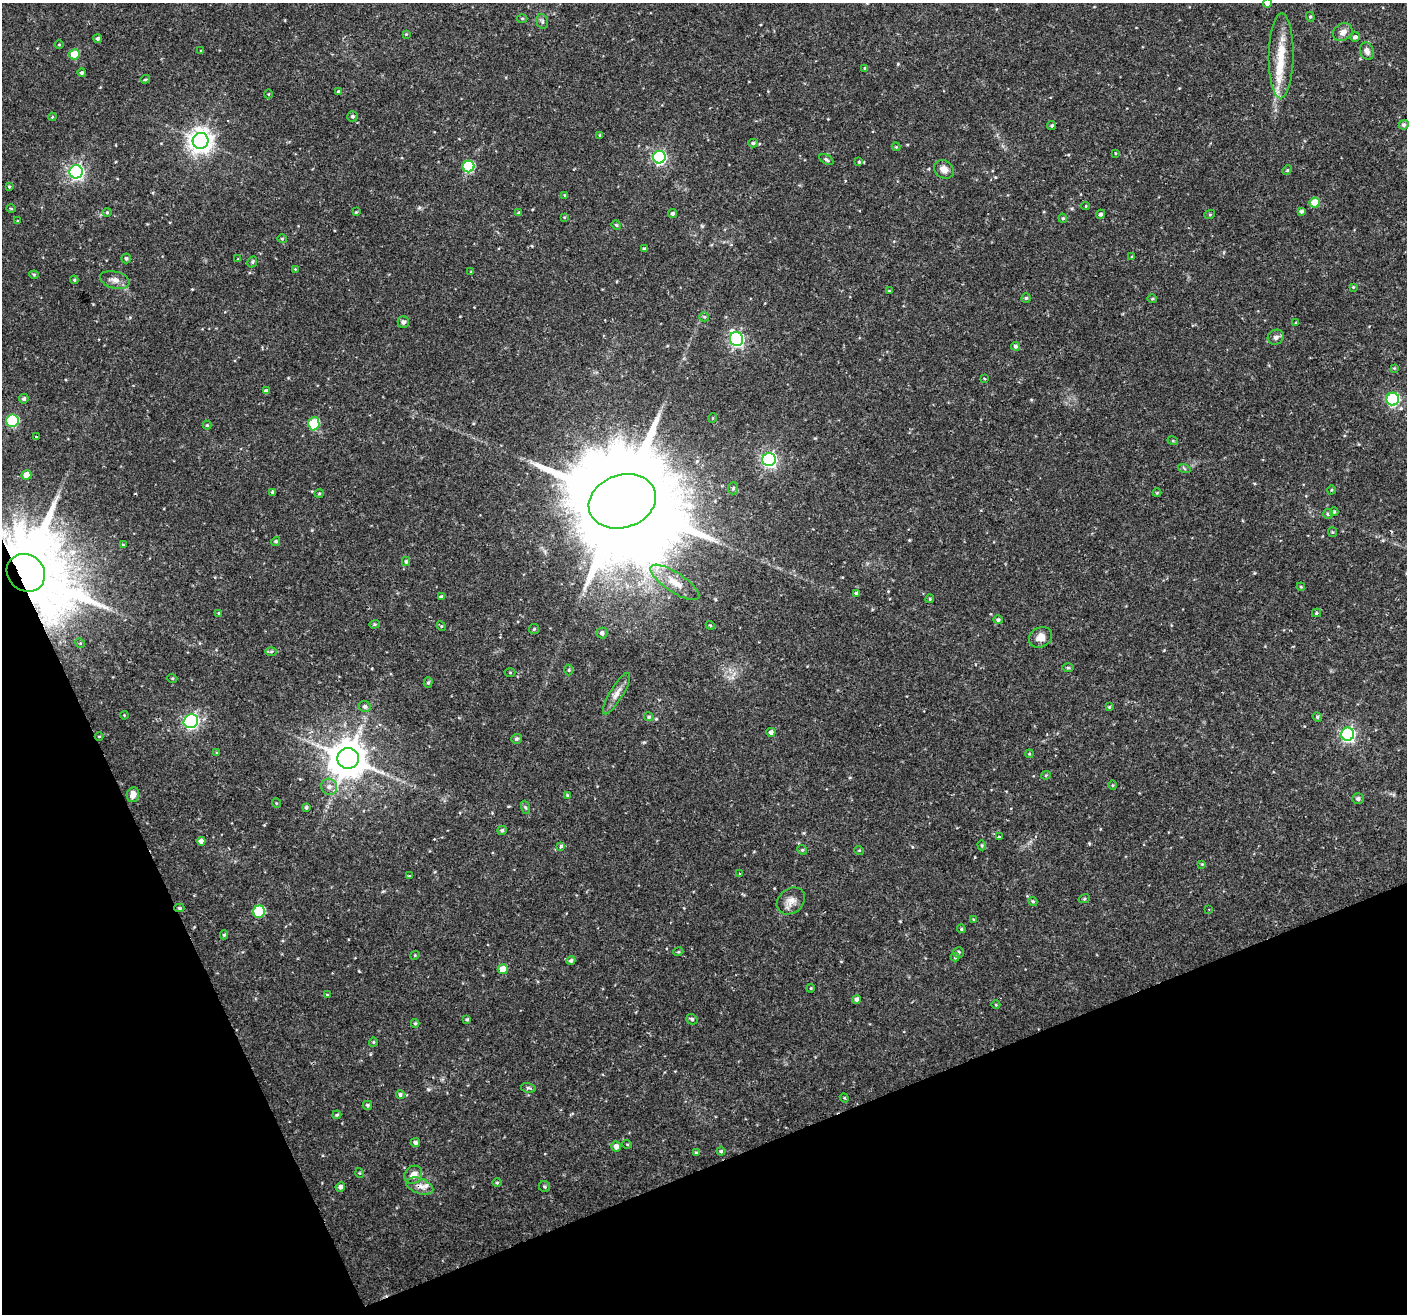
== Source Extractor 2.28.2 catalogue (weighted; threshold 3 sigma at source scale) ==
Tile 14 of 4 x 4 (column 2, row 4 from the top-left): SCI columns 1406-2810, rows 86-1397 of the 5621 x 5477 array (HDU 1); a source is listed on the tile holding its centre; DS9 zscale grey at full resolution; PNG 1409 x 1316 px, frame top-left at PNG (2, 3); each listed source drawn as its Kron ellipse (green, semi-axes under 4 px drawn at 4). Shown black and unused: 20% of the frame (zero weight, under 2 of 3 exposures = <1% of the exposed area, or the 3 px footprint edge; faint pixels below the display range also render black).
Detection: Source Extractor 2.28.2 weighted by HDU 2 'WHT'; one run over the whole footprint, this tile lists its part. Background 0.0366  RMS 0.0034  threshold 0.0153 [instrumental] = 3 sigma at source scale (4.5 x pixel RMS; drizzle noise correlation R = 1.50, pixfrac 1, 0.0396/0.0396 arcsec/px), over >= 5 px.
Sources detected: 195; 1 cosmic-ray / hot-pixel residue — neither listed nor drawn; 3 inside a brighter listed object's ellipse — not listed separately; the other 191 listed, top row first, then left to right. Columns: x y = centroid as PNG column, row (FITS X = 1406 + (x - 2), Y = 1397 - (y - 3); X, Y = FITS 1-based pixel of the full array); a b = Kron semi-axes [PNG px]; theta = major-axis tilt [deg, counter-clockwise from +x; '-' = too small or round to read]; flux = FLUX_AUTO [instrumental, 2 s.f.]
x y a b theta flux
1268 3 4 4 - 1.9
1310 17 5 4 - 0.45
522 18 5 3 - 0.37
542 21 8 5 -75 0.85
1343 32 10 8 31 2
406 34 4 4 - 0.29
1355 37 5 5 - 0.9
98 39 4 4 - 0.74
59 44 4 3 - 0.32
201 51 4 4 - 0.44
1367 51 9 6 -72 1.8
74 54 5 5 - 9
1281 56 42 12 89 10
865 68 4 4 - 0.42
82 73 4 4 - 0.65
145 79 5 3 - 0.39
339 92 4 4 - 0.77
268 94 4 3 - 0.25
353 116 5 5 - 0.63
52 117 4 3 - 0.29
1404 125 5 5 - 0.85
1052 126 4 4 - 0.59
600 135 4 3 - 0.35
200 141 8 7 - 290
753 143 5 4 - 0.63
896 147 4 4 - 0.33
1115 153 4 3 - 0.29
659 157 6 6 - 65
826 159 7 4 -29 0.84
859 162 4 4 - 0.39
469 167 6 5 - 23
944 169 10 8 -33 2.2
1287 170 5 4 - 0.41
76 172 7 6 - 100
9 187 3 3 - 0.36
565 195 4 3 - 0.34
1315 203 5 5 - 6.6
1086 206 4 3 - 0.26
11 208 5 3 - 0.31
1301 211 4 4 - 0.75
107 212 4 4 - 0.39
356 212 4 3 - 0.29
518 213 4 3 - 0.39
672 213 5 4 - 0.79
1100 214 4 4 - 0.69
1210 214 5 3 - 0.35
564 217 3 3 - 0.31
1063 218 4 4 - 0.43
18 221 4 3 - 0.31
616 225 5 4 - 0.46
282 239 5 4 - 0.39
644 249 3 3 - 0.53
1132 257 4 4 - 0.4
126 259 5 5 - 0.71
238 259 4 3 - 0.27
252 262 6 4 63 0.53
295 269 3 3 - 0.26
471 272 4 3 - 0.25
34 275 4 4 - 0.41
74 280 4 4 - 0.38
115 280 15 8 -14 2.1
1353 287 4 3 - 0.3
889 291 4 3 - 0.33
1026 298 5 4 - 0.43
1152 299 5 3 - 0.38
704 317 5 4 - 0.41
403 322 6 5 - 0.96
1296 323 4 4 - 0.41
1276 337 8 7 - 1.2
736 339 7 6 - 75
1015 346 4 4 - 0.78
1394 368 4 4 - 0.28
984 379 3 2 - 0.47
266 391 4 4 - 0.78
24 399 5 4 - 0.74
1393 399 6 6 - 42
713 418 5 3 - 0.27
12 421 6 6 - 29
314 424 6 5 - 19
207 425 4 4 - 0.43
36 436 3 2 - 0.44
1173 441 5 3 - 0.33
769 459 7 6 - 89
1184 468 6 4 -20 0.48
26 475 5 5 - 3.4
733 488 6 5 - 0.62
1331 490 4 3 - 0.29
272 492 3 3 - 0.46
319 493 5 3 - 0.35
1157 493 4 4 - 0.35
622 501 34 26 18 11000
1334 512 4 3 - 0.37
1328 514 5 4 - 0.6
1332 532 5 4 - 0.4
276 541 4 4 - 0.57
123 545 3 3 - 0.37
406 561 4 4 - 0.58
26 573 20 18 -41 5100
675 582 28 9 -33 5.7
1301 587 4 3 - 0.31
856 593 4 4 - 0.47
441 597 4 4 - 0.85
930 599 4 4 - 0.41
219 613 4 4 - 0.38
1316 613 4 4 - 0.44
998 620 5 4 - 0.65
374 624 5 4 - 0.44
710 625 4 3 - 0.31
441 626 5 4 - 0.36
534 629 5 5 - 0.47
602 633 5 5 - 1.3
1041 637 12 9 27 3
80 643 5 4 - 0.43
271 652 6 4 1 0.53
1068 668 6 4 0 0.44
569 670 5 3 - 0.36
510 673 5 3 - 0.3
172 678 5 3 - 0.31
428 683 5 4 - 0.58
617 693 24 6 59 2.6
365 706 6 5 - 1
1109 707 4 4 - 0.39
124 715 4 3 - 0.3
649 717 5 4 - 0.57
1317 717 5 4 - 0.49
191 721 7 6 - 85
771 732 4 4 - 1.1
1348 734 6 6 - 77
99 736 4 3 - 0.24
516 739 5 5 - 0.7
217 753 4 4 - 0.34
1029 754 4 3 - 0.3
348 758 11 10 - 930
1046 775 4 4 - 0.37
1112 785 5 3 - 0.33
329 787 8 8 - 1.9
133 795 7 6 - 2.7
567 795 4 4 - 0.38
1358 799 6 5 - 0.88
276 803 5 3 - 0.29
306 807 4 4 - 0.59
525 807 7 3 -71 0.46
502 830 4 4 - 0.7
999 836 3 3 - 0.52
201 841 4 4 - 2.1
982 845 5 4 - 0.41
561 846 3 3 - 1.8
802 850 5 4 - 0.46
859 850 5 3 - 0.28
1202 864 4 4 - 0.32
740 874 3 3 - 0.88
409 876 4 4 - 0.29
1084 899 6 3 18 0.44
791 901 15 12 39 2.9
1033 901 5 4 - 0.49
179 908 5 4 - 0.53
1209 909 2 2 - 0.25
259 912 6 6 - 23
974 920 4 3 - 0.75
961 929 4 3 - 0.42
224 935 4 4 - 0.5
678 952 5 3 - 0.33
958 952 5 5 - 0.75
415 955 5 3 - 0.33
955 957 4 4 - 0.45
571 961 4 4 - 0.73
503 969 5 5 - 4.3
811 988 4 4 - 0.35
327 994 4 3 - 0.23
856 999 4 4 - 0.95
996 1005 4 3 - 0.27
467 1019 4 3 - 0.5
692 1019 6 5 - 0.68
415 1023 4 4 - 0.49
373 1042 4 4 - 0.37
528 1088 7 4 -11 0.64
400 1095 4 4 - 0.68
844 1098 4 4 - 0.36
367 1105 5 4 - 0.63
337 1115 4 3 - 0.45
415 1142 5 4 - 0.88
627 1144 5 3 - 0.31
616 1147 5 4 - 1.6
721 1151 4 4 - 0.49
696 1152 4 4 - 0.36
360 1173 5 3 - 0.29
413 1175 10 8 50 2.7
497 1183 5 3 - 0.35
420 1186 14 7 -20 2.2
544 1186 5 5 - 0.54
340 1187 5 4 - 1.2
Overlapping masked pixels (flux is a lower limit): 3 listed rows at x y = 26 573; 179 908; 420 1186
Isophote crosses this tile's border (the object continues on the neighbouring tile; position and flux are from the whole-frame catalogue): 2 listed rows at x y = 1268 3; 26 573